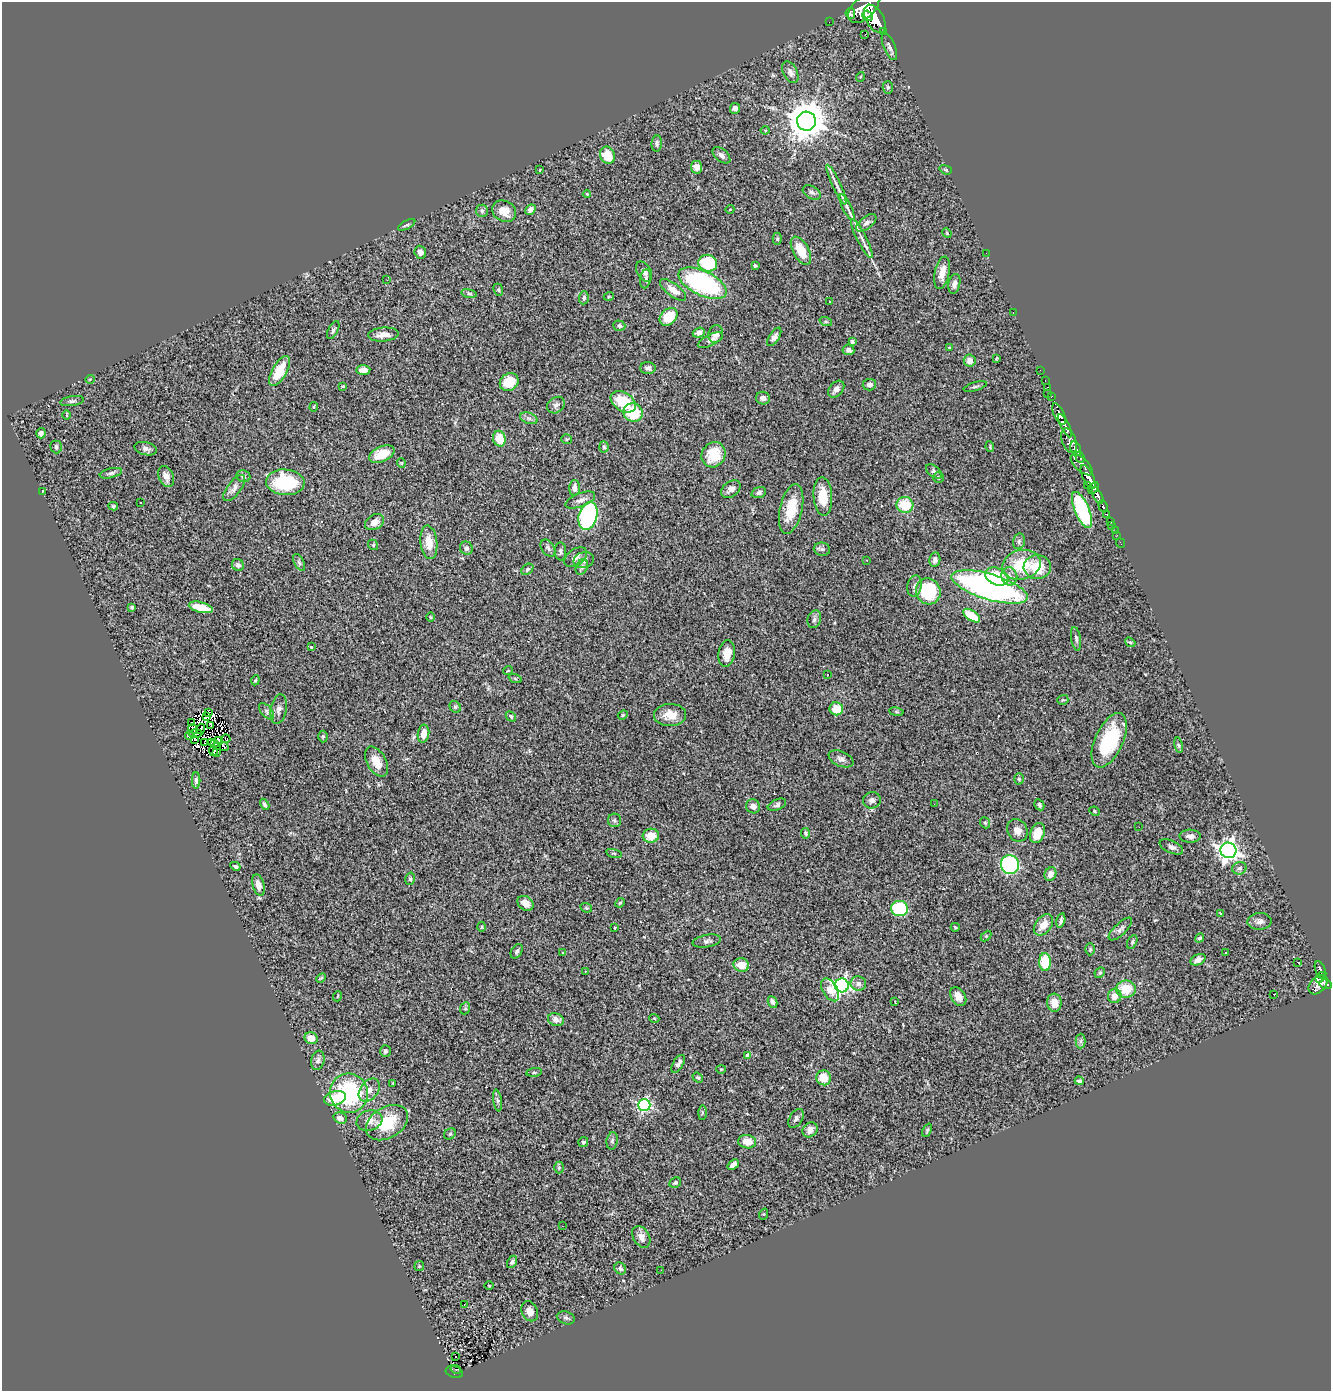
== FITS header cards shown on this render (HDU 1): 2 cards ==
NAXIS1  =                 1329
NAXIS2  =                 1389

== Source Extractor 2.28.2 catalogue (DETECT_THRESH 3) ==
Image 1329 x 1389 px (HDU 1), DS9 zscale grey, 1 PNG px = 1 image px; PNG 1333 x 1393 px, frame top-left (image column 1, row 1389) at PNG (2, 2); each listed source drawn as its Kron ellipse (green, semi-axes under 4 px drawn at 4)
Background 1.13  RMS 0.06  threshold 0.18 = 3 sigma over >= 5 px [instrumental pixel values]
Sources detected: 324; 6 with non-positive FLUX_AUTO (blend fragments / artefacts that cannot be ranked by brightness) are neither listed nor drawn; the other 318 listed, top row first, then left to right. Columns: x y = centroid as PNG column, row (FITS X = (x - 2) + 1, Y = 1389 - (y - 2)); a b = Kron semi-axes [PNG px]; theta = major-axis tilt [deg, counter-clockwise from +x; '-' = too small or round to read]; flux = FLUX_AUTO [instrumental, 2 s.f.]
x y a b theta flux
864 8 19 10 44 5600
850 13 5 5 - 710
867 16 5 5 - 1100
875 19 15 9 -60 4200
829 22 2 2 - 7.6
884 32 3 2 - 26
865 34 2 2 - 1.2
889 47 14 5 -67 14
790 72 12 7 -62 18
860 77 5 3 - 3.4
888 87 6 5 - 6.3
735 108 5 5 - 18
806 121 9 9 - 11000
765 130 4 4 - 3.9
657 143 8 5 85 11
607 155 9 7 -69 83
721 155 10 6 -40 17
697 167 6 5 - 24
540 170 4 2 - 2.7
946 170 6 4 -19 5.4
836 184 22 4 -65 23
812 193 10 6 -31 12
587 194 4 4 - 3.8
847 207 14 4 -65 16
530 209 6 4 49 20
730 209 4 3 - 2.6
482 211 6 6 - 9.2
504 211 12 10 -29 57
866 223 12 6 39 16
407 225 9 4 28 9.1
947 233 5 4 - 4.5
862 238 22 5 -63 27
777 239 6 4 -89 5.7
801 251 15 8 -61 79
420 252 6 6 - 18
986 253 2 2 - 6
708 263 9 8 - 200
755 266 3 3 - 6.1
644 272 11 7 -61 16
942 273 16 7 78 48
646 279 9 5 81 11
387 280 2 2 - 3.5
702 283 26 12 -26 670
954 284 10 6 79 19
498 290 6 4 -67 5.5
673 290 15 6 -37 37
469 293 8 4 -11 6.7
609 296 5 3 - 3.9
584 298 6 5 - 8.4
829 301 2 2 - 2.7
1013 312 2 2 - 2.7
669 317 10 7 45 120
826 322 6 4 -18 7
619 326 6 5 - 8.7
333 330 10 5 64 9.5
699 333 6 4 22 20
383 334 15 7 5 38
716 334 9 7 74 23
774 337 10 5 58 17
710 340 13 5 26 15
852 342 4 4 - 7.3
949 348 4 3 - 3.6
848 350 6 5 - 12
997 359 4 3 - 4.1
970 361 6 6 - 33
648 368 7 6 - 12
363 370 7 4 4 31
1040 370 2 2 - 9.8
279 371 16 7 60 110
90 379 5 3 - 3.1
1045 381 3 2 - 19
509 382 10 8 32 99
869 385 7 5 5 13
343 386 3 3 - 4.2
975 387 12 4 17 9.1
1048 387 3 2 - 20
836 389 9 6 49 20
1047 393 2 2 - 20
1051 396 3 2 - 33
763 398 7 6 - 19
72 401 12 5 8 11
623 402 14 9 -33 130
556 405 9 7 37 16
314 407 5 2 - 3.5
633 413 9 9 - 160
1059 414 12 5 -67 1500
67 415 5 3 - 3.7
529 418 9 5 -19 13
1065 426 13 4 -64 1300
41 433 5 4 - 13
499 439 8 6 -76 83
567 439 5 5 - 5.9
1069 441 13 7 -71 930
56 447 6 6 - 9.9
604 447 5 4 - 5.9
990 447 5 4 - 4.6
146 449 12 6 -13 15
1076 449 7 5 -68 810
382 454 13 7 24 84
713 455 13 11 59 110
1080 457 6 3 -71 290
401 463 5 4 - 4.2
1082 465 14 6 -43 1300
934 471 9 5 -40 9.7
111 473 11 4 13 11
166 476 11 7 -65 28
243 476 7 6 - 9
1088 477 13 5 -65 2300
938 478 5 5 - 6.5
285 482 19 13 -3 260
1087 486 3 2 - 100
234 488 15 7 53 22
575 488 8 5 90 22
1094 488 7 4 59 560
731 489 10 7 38 25
42 491 3 2 - 2.2
759 493 7 5 20 11
1098 495 9 4 -62 1000
823 496 19 9 -87 85
580 500 15 6 21 23
141 503 3 2 - 5.1
905 505 8 8 - 110
113 506 5 3 - 4.8
1103 506 6 3 -69 280
791 509 25 11 77 110
1082 510 19 7 -67 430
1106 514 3 3 - 150
588 516 14 9 73 550
374 522 10 7 30 30
1110 522 3 3 - 45
1112 526 2 2 - 10
1115 531 2 2 - 12
1117 535 3 2 - 9.5
1019 541 8 6 76 9.3
429 542 17 8 -83 61
1120 543 5 2 - 17
373 545 5 5 - 6
466 548 6 6 - 13
548 548 9 6 -56 12
822 549 8 6 -7 12
561 551 9 5 -88 11
576 557 13 8 35 25
584 560 10 8 13 26
867 560 3 3 - 7.5
935 560 7 5 80 16
299 562 9 5 -63 8.8
238 565 6 5 - 14
1021 565 19 14 14 170
582 567 8 5 63 13
1037 567 13 12 - 120
527 569 7 4 40 7.9
997 576 12 8 -24 140
1009 576 9 8 - 22
915 586 11 7 78 18
990 587 39 13 -17 1400
928 591 13 12 - 230
132 607 4 3 - 10
201 607 12 5 -14 83
972 616 10 5 -34 100
430 617 5 3 - 3.5
814 619 9 6 72 13
1076 639 12 5 -81 11
1130 642 5 4 - 5
311 647 3 3 - 4.1
727 654 13 8 82 50
508 670 5 3 - 3.2
827 674 3 2 - 4.7
515 678 7 4 -20 5.5
255 680 5 4 - 5
1063 700 5 5 - 5
455 707 6 5 - 7.3
279 709 15 8 79 21
836 709 7 6 - 70
267 711 10 5 -50 11
209 712 3 2 - 1.6
896 712 7 3 -9 4.8
623 715 5 4 - 4.6
670 715 16 11 1 61
207 716 3 2 - 3.2
511 716 6 4 -47 6.6
191 723 2 2 - 2.7
211 726 4 2 - 4.6
193 729 5 2 - 1.6
201 729 5 3 - 1.1
195 733 7 2 3 1
423 734 9 5 80 38
190 735 4 2 - 6.3
323 736 6 5 - 5.4
195 739 3 2 - 1.7
226 739 4 2 - 2.3
218 740 4 3 - 5.6
1109 740 29 14 66 300
205 743 4 2 - 4.1
211 743 4 2 - 3.5
215 744 3 2 - 0.37
1179 745 8 4 -80 7
224 747 4 2 - 5.6
213 751 5 3 - 7.4
217 753 3 2 - 4.5
841 759 13 7 -24 18
376 762 16 9 -60 54
1019 779 5 5 - 7.1
196 780 8 4 -89 11
872 800 9 8 - 17
265 804 6 3 -62 8.8
934 804 2 2 - 2.3
777 805 9 5 24 10
1039 805 6 4 -60 8.6
753 806 7 6 - 23
1095 811 5 4 - 5
614 820 6 6 - 10
985 823 6 4 -67 5.9
1139 827 2 2 - 1.8
1017 830 12 10 -59 32
805 833 5 4 - 6.5
1037 833 10 7 69 83
651 836 8 7 - 61
1190 836 10 6 -1 19
1171 847 12 6 -24 17
1228 850 8 8 - 2300
614 853 8 3 -13 5.5
1010 865 9 9 - 490
235 866 5 4 - 7.5
1239 868 7 6 - 11
1050 874 7 5 65 22
410 879 6 5 - 6.8
258 885 11 6 -74 36
526 903 9 6 -39 28
620 903 5 4 - 4.8
586 908 6 4 -22 5.6
900 909 8 7 - 230
1220 913 4 2 - 4.5
1061 921 7 3 76 12
1259 921 12 8 3 21
1043 925 12 7 52 49
482 927 5 3 - 4.5
955 927 4 4 - 5
615 928 3 2 - 3.8
1120 929 15 6 44 16
986 936 6 4 46 5
1200 938 5 4 - 7.5
707 941 14 6 10 15
1132 942 7 4 62 7.2
1090 949 6 5 - 5.7
517 951 8 5 56 11
562 953 3 2 - 4.4
1226 953 3 3 - 6.2
1198 960 8 5 25 20
1045 962 9 5 -88 130
1297 962 3 2 - 180
741 965 8 6 -16 55
1320 970 9 5 -66 280
585 971 3 2 - 6.9
1100 973 5 4 - 6.8
1323 976 3 3 - 170
321 978 5 3 - 4
1319 979 4 3 - 73
858 984 8 7 - 18
1326 984 6 4 -17 630
842 985 7 7 - 1100
1318 985 11 7 46 730
1126 989 10 8 1 92
830 990 12 7 -58 75
1274 994 2 2 - 2.6
338 996 5 3 - 3.6
1115 996 7 6 - 41
958 997 10 7 -57 30
772 1002 6 4 -64 12
895 1002 3 2 - 2.5
1054 1003 9 7 -84 44
465 1008 6 5 - 6.8
654 1018 5 3 - 3.6
556 1020 8 6 -22 23
311 1038 7 6 - 37
1081 1041 7 5 89 10
385 1051 6 5 - 11
748 1056 4 4 - 27
318 1060 10 6 74 14
678 1064 10 5 58 17
721 1069 4 4 - 4.1
534 1072 8 4 8 6
698 1078 6 4 -36 6.7
824 1078 7 7 - 69
1079 1081 4 4 - 7.5
393 1083 3 2 - 3.6
369 1090 13 9 52 37
349 1093 19 19 - 420
335 1098 11 7 15 88
497 1100 11 4 -81 11
644 1105 6 6 - 610
702 1113 7 4 90 5.4
340 1118 7 5 -20 23
796 1118 10 6 59 14
369 1121 13 10 16 37
387 1123 23 15 31 160
810 1130 8 7 - 28
927 1130 7 3 67 5.2
450 1134 6 5 - 7.8
612 1141 9 5 80 9.9
583 1142 5 4 - 6.7
747 1142 9 6 -7 47
733 1165 6 4 41 21
559 1167 6 5 - 6.2
675 1183 6 5 - 6.6
764 1214 6 3 71 4
562 1226 2 2 - 2.5
641 1237 11 8 -59 24
512 1262 6 5 - 11
419 1266 5 5 - 5
620 1268 6 5 - 11
661 1270 2 2 - 2.4
489 1286 4 3 - 2.5
464 1305 3 2 - 12
530 1311 10 8 -65 29
566 1318 9 6 -19 11
455 1357 3 2 - 6.6
456 1369 5 2 - 24
454 1372 9 6 -17 160
At the frame edge (FLAGS 8, measured only in part): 1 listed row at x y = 864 8
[6 non-positive-flux detections neither listed nor drawn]